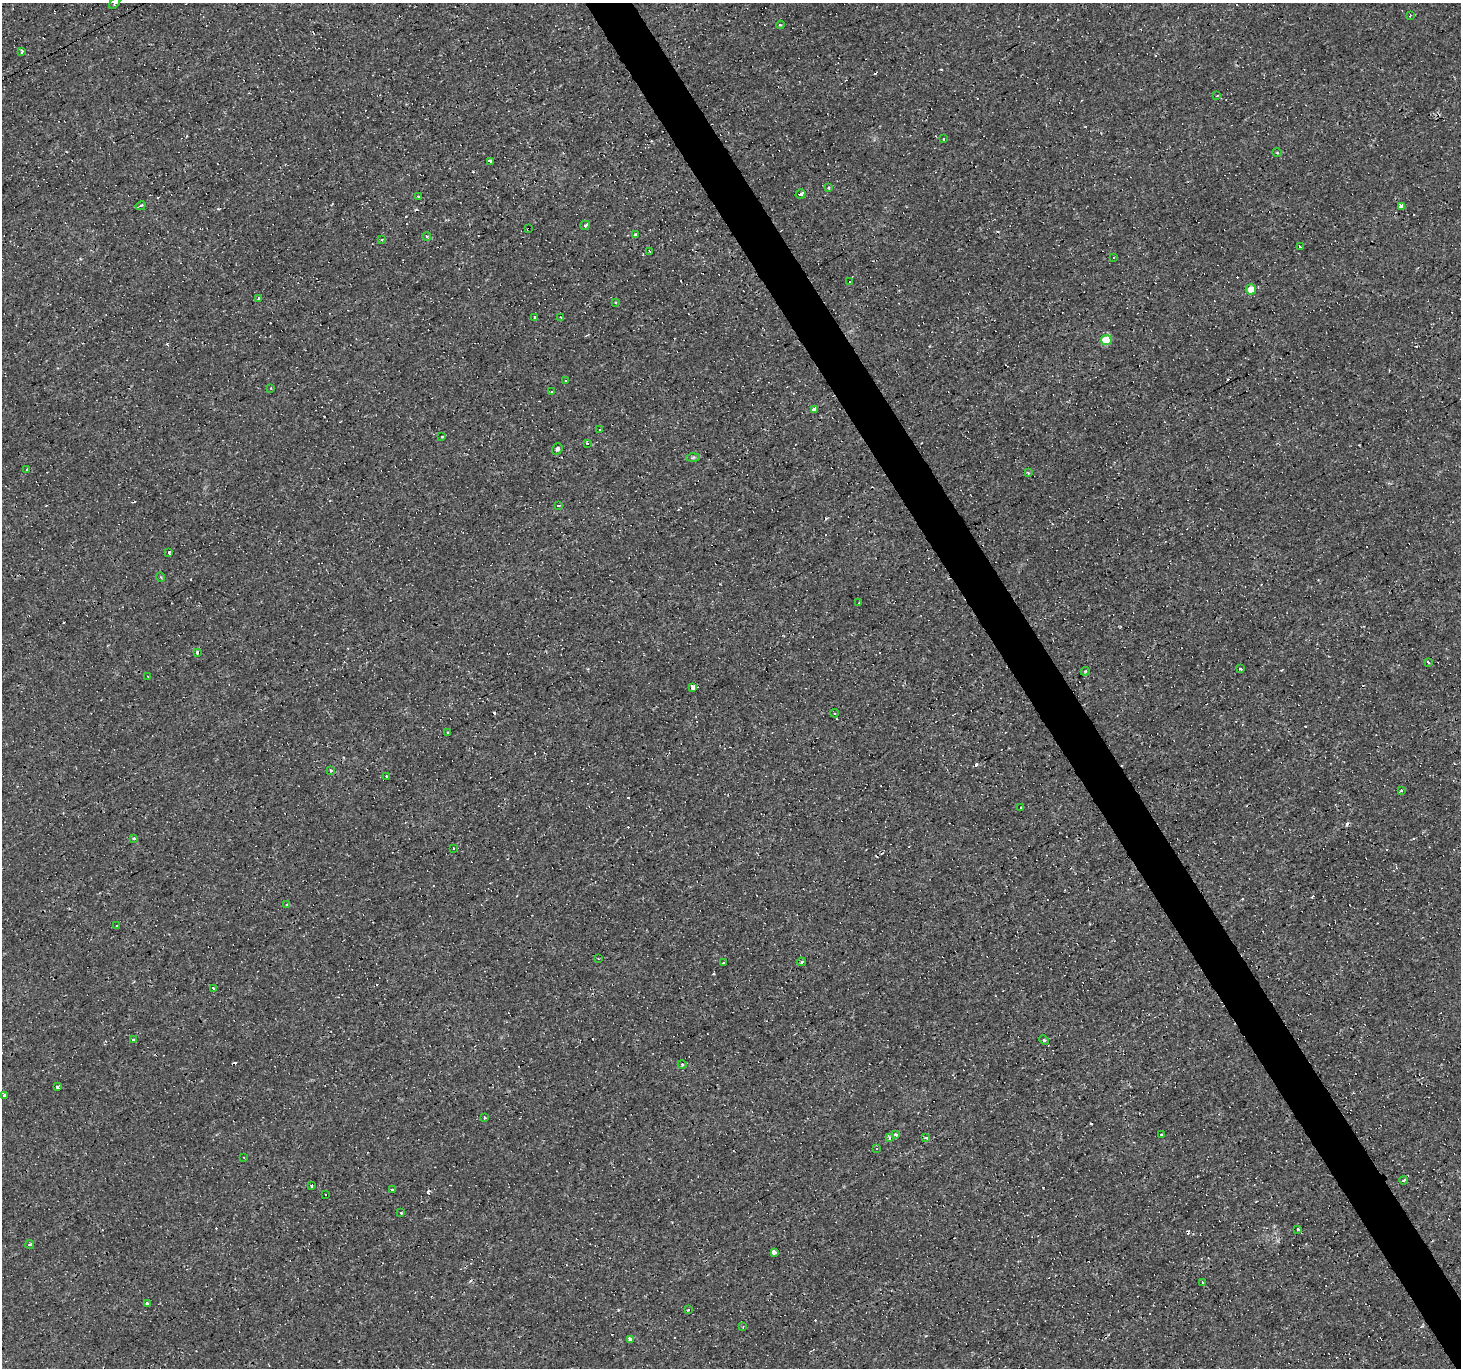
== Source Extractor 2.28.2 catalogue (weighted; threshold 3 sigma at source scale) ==
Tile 6 of 4 x 4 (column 2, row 2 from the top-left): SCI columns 1460-2918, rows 2837-4202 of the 5836 x 5734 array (HDU 1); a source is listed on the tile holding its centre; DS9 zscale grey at full resolution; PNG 1463 x 1370 px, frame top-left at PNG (2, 3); each listed source drawn as its Kron ellipse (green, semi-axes under 4 px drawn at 4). Shown black and unused: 3% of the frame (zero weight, under 3 of 4 exposures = <1% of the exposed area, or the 3 px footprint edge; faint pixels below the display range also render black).
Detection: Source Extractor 2.28.2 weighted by HDU 2 'WHT'; one run over the whole footprint, this tile lists its part. Background 8.11e-04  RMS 8.8e-04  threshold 0.00394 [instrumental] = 3 sigma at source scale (4.5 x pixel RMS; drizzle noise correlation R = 1.50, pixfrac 1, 0.0396/0.0396 arcsec/px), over >= 5 px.
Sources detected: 134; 46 cosmic-ray / hot-pixel residue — neither listed nor drawn; the other 88 listed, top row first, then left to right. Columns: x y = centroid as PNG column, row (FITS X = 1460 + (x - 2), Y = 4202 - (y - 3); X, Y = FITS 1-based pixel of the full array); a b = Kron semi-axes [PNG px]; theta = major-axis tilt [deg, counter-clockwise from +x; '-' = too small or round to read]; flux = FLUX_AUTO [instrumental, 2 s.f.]
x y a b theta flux
115 3 7 2 47 0.11
1410 15 3 2 - 0.097
780 25 4 3 - 0.1
22 52 4 3 - 0.27
1217 96 3 2 - 0.15
943 139 3 3 - 0.22
1277 152 5 3 - 0.078
491 161 4 3 - 2.8
828 188 3 3 - 0.41
801 194 5 3 - 1.6
418 197 3 2 - 0.12
141 206 5 3 - 0.52
1401 206 4 3 - 2.9
585 225 5 3 - 0.8
529 228 3 2 - 0.29
636 235 3 3 - 0.64
427 236 4 4 - 0.28
381 240 3 2 - 0.15
1300 247 3 3 - 0.9
649 251 3 2 - 0.073
1113 257 3 3 - 0.46
849 281 3 3 - 0.36
1251 289 5 5 - 1.2
259 299 4 3 - 0.35
615 302 4 3 - 0.081
561 317 4 3 - 0.11
534 318 4 3 - 0.66
1106 340 5 5 - 3
566 380 3 3 - 0.45
271 388 3 2 - 0.082
552 391 3 3 - 0.69
815 409 4 3 - 5.1
600 430 3 3 - 0.81
442 437 3 3 - 0.089
587 443 3 2 - 0.7
557 449 6 5 - 0.24
693 457 6 4 2 0.14
26 470 3 3 - 1.8
1028 473 4 3 - 0.097
558 506 3 3 - 0.65
169 552 3 3 - 0.34
161 577 5 3 - 0.082
859 602 3 2 - 0.06
197 652 3 3 - 0.58
1428 662 3 3 - 0.22
1240 669 3 2 - 0.095
1085 671 4 3 - 0.092
148 676 2 2 - 0.079
693 687 3 3 - 1.8
835 713 4 3 - 0.1
448 732 3 2 - 0.099
330 770 3 3 - 0.33
386 776 3 3 - 1
1401 790 3 3 - 0.23
1021 807 3 2 - 0.17
134 839 3 3 - 2.1
454 848 3 2 - 0.075
287 905 4 3 - 0.11
116 925 3 3 - 1.4
598 958 2 2 - 0.072
724 962 3 3 - 2
801 962 4 3 - 0.43
213 988 3 3 - 0.29
133 1040 3 3 - 0.59
1044 1040 5 3 - 0.13
682 1064 4 3 - 0.083
57 1087 3 3 - 0.36
4 1095 3 3 - 1.2
485 1118 3 3 - 0.41
1161 1134 2 2 - 0.081
895 1135 4 3 - 0.33
926 1137 3 3 - 2.6
889 1138 3 3 - 0.25
876 1149 3 3 - 0.84
244 1157 3 2 - 0.059
1404 1180 4 3 - 0.16
311 1185 3 3 - 0.39
392 1190 3 2 - 0.14
325 1195 3 3 - 0.43
400 1212 3 3 - 1.7
1298 1229 3 3 - 0.12
30 1244 4 3 - 0.7
774 1252 3 3 - 1
1203 1283 3 3 - 0.14
147 1303 3 3 - 0.17
688 1310 4 3 - 0.078
743 1326 4 3 - 0.062
630 1339 3 3 - 1.6
Overlapping masked pixels (flux is a lower limit): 1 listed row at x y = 529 228
Isophote crosses this tile's border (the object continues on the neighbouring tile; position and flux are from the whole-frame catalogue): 1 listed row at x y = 115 3